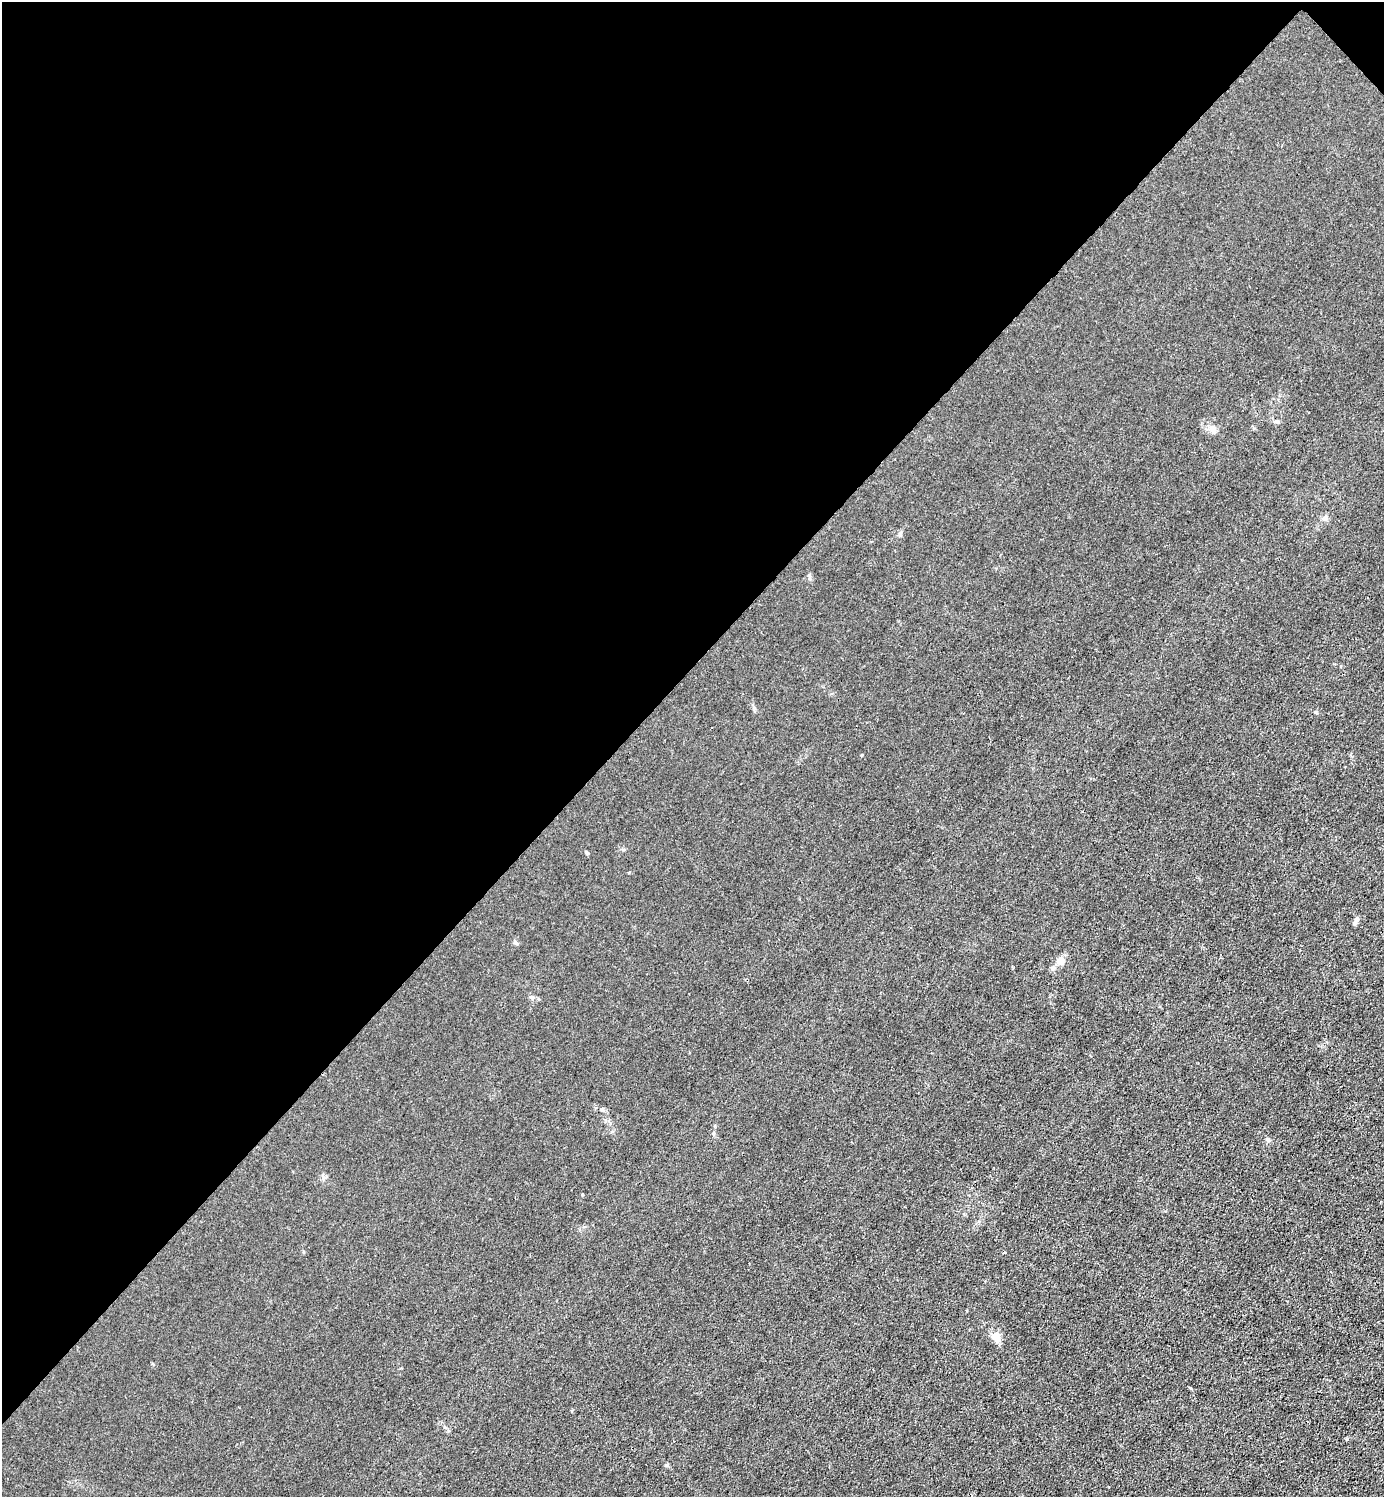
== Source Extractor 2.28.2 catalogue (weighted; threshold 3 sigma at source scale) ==
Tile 2 of 4 x 4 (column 2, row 1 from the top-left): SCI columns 1683-3064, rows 4488-5982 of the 5985 x 5985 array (HDU 1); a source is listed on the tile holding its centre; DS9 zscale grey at full resolution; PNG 1386 x 1499 px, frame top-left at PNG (2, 2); no overlay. Shown black and unused: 45% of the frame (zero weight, under 3 of 4 exposures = <1% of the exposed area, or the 3 px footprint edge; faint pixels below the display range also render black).
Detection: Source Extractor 2.28.2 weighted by HDU 2 'WHT'; one run over the whole footprint, this tile lists its part. Background 0.0213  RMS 0.0062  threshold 0.0279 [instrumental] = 3 sigma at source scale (4.5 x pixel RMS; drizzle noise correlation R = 1.50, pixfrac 1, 0.05/0.05 arcsec/px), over >= 5 px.
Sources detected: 8; all 8 listed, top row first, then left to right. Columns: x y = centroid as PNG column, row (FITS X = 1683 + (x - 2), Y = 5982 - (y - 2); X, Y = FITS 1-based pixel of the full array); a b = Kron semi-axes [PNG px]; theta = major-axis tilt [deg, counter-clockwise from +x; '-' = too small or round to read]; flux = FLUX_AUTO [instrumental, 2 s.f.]
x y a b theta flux
1324 518 7 5 67 1.5
587 853 5 4 - 0.79
1354 923 7 4 89 1.1
515 942 6 5 - 0.95
1060 960 11 10 - 3.8
602 1109 6 4 -71 0.76
1268 1139 7 5 -49 1.2
996 1337 12 9 -70 6